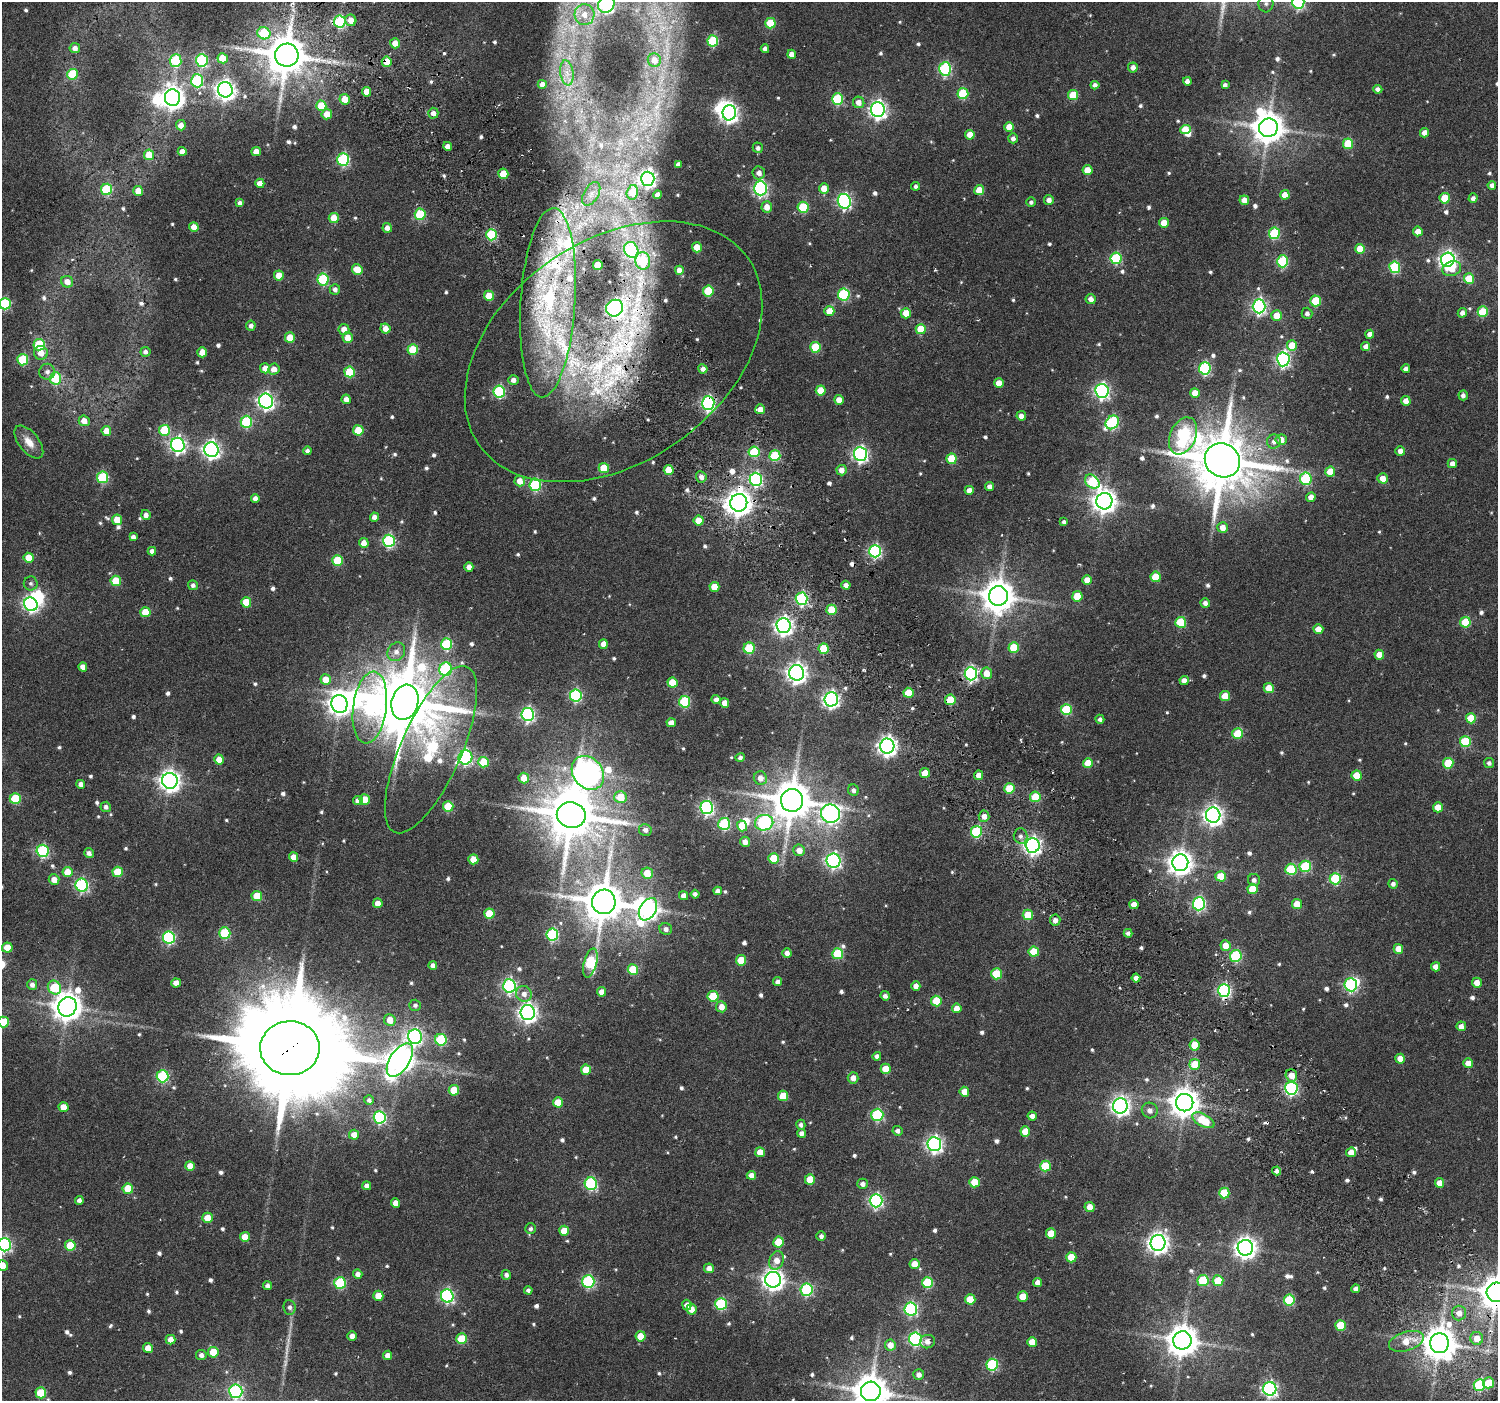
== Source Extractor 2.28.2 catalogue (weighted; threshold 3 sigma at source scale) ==
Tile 6 of 4 x 4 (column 2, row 2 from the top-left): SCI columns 1525-3020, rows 2959-4357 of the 6050 x 5983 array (HDU 1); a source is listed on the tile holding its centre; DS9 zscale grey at full resolution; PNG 1500 x 1403 px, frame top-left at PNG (2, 2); each listed source drawn as its Kron ellipse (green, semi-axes under 4 px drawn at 4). Shown black and unused: <1% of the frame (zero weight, under 4 of 7 exposures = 2% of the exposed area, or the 3 px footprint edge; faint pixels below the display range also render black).
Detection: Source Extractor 2.28.2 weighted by HDU 2 'WHT'; one run over the whole footprint, this tile lists its part. Background 0.0503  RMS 0.005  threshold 0.0204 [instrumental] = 3 sigma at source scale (4.09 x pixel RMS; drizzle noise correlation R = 1.36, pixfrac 0.8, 0.0396/0.0396 arcsec/px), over >= 5 px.
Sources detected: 768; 7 too faint to see at this stretch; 9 inside a brighter object's white glare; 7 cosmic-ray / hot-pixel residue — neither listed nor drawn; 7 inside a brighter listed object's ellipse — not listed separately; of the other 738, all 500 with FLUX_AUTO >= 1.5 (the completeness limit of this list) listed and drawn (238 fainter detections not listed), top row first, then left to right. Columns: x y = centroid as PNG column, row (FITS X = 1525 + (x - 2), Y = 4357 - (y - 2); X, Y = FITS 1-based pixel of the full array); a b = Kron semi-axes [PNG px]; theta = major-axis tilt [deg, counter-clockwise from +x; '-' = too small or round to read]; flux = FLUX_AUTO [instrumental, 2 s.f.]
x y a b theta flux
1298 2 6 6 - 73
1266 3 9 7 87 2
606 4 9 7 54 87
584 15 10 10 - 5.6
351 20 5 5 - 4.6
340 22 6 6 - 55
770 23 5 5 - 18
264 33 7 6 - 24
713 41 5 5 - 34
395 43 5 5 - 4.5
75 48 5 5 - 2.7
765 49 4 4 - 1.9
792 54 4 4 - 4.3
287 55 12 11 - 1900
223 58 5 5 - 13
202 60 6 6 - 60
654 60 7 6 - 4.7
176 61 6 6 - 31
387 62 5 5 - 11
1133 67 5 5 - 2.9
945 69 6 6 - 64
567 73 12 6 -82 3.3
72 74 5 5 - 21
197 81 6 6 - 55
1187 81 4 4 - 2.4
542 84 4 4 - 3.6
1095 85 4 4 - 2.1
1225 85 4 4 - 1.7
1378 89 5 4 - 1.9
225 90 8 7 - 290
367 92 5 4 - 6.2
963 94 5 5 - 27
1073 95 5 5 - 16
172 98 8 7 - 420
345 99 5 5 - 7.3
838 99 6 5 - 33
859 102 6 5 - 3.8
321 106 5 5 - 16
878 110 7 7 - 200
433 113 5 5 - 2.8
729 113 7 6 - 220
327 114 5 5 - 6.2
181 125 5 5 - 4.2
1009 127 5 5 - 7.1
1268 128 9 9 - 960
1185 130 5 4 - 10
1425 133 4 4 - 3.9
970 135 5 4 - 6.5
1013 138 5 4 - 2.1
1348 144 5 5 - 20
448 146 4 4 - 2.9
758 148 5 5 - 1.8
182 151 4 4 - 4
256 151 5 4 - 4.9
149 155 5 5 - 12
343 159 6 6 - 59
678 164 4 4 - 2
1087 170 5 5 - 10
759 173 6 6 - 2.8
503 174 5 5 - 11
648 179 7 6 - 190
260 183 4 4 - 4.6
1492 185 4 4 - 2.3
916 186 4 4 - 1.5
760 188 7 6 - 110
824 188 5 5 - 6.1
106 189 6 5 - 28
979 190 5 5 - 8.8
138 191 5 5 - 6.4
632 192 7 5 75 14
591 194 13 7 61 2.9
658 195 4 4 - 3.3
1285 195 5 4 - 5.8
1445 198 5 5 - 17
1473 198 5 4 - 2
1049 200 5 4 - 3.2
1244 200 5 4 - 5.2
844 201 7 6 - 110
1031 202 5 4 - 1.5
240 203 4 4 - 1.6
767 207 5 5 - 4.9
803 207 5 5 - 26
420 214 5 5 - 32
334 218 5 5 - 9.1
1164 223 5 5 - 7.9
194 227 5 4 - 5.2
387 228 5 4 - 3.1
1418 231 5 5 - 6.3
1274 233 6 5 - 36
491 235 5 5 - 36
697 247 5 5 - 9.7
1360 249 5 5 - 10
631 250 8 7 - 46
1116 258 6 5 - 38
1448 260 7 7 - 200
643 261 8 7 - 20
1283 261 6 5 - 39
598 265 5 5 - 13
1395 267 6 5 - 39
1452 269 9 7 19 6.1
357 270 5 5 - 8.8
679 270 4 4 - 4
279 275 5 5 - 7.7
323 279 6 5 - 43
1469 279 5 5 - 15
67 282 6 5 - 4.7
335 289 5 5 - 2
708 291 5 5 - 24
844 295 6 6 - 50
489 296 5 5 - 11
1091 299 5 5 - 2.9
1316 301 5 5 - 21
548 303 95 27 86 130
5 304 6 5 - 39
1259 306 7 6 - 130
615 308 9 8 - 170
829 311 5 5 - 8.3
1483 312 5 5 - 22
906 313 5 5 - 6
1307 313 6 5 - 1.9
1462 313 5 4 - 2.4
1277 315 5 5 - 7.8
251 326 5 5 - 2.1
344 329 5 5 - 4.7
386 329 5 5 - 5
921 329 5 5 - 14
1370 334 4 4 - 3
290 337 5 5 - 9.8
348 338 5 5 - 6.3
39 345 6 6 - 24
1292 346 5 5 - 12
1366 346 4 4 - 2.9
815 347 5 5 - 22
413 350 5 5 - 21
145 352 5 5 - 1.8
202 352 5 5 - 6.5
614 352 164 111 35 240
41 353 7 7 - 4.9
1283 359 7 6 - 120
23 360 5 5 - 33
265 368 5 5 - 4.4
1205 368 6 6 - 64
274 369 6 5 - 4
703 369 4 4 - 2.8
1406 369 4 4 - 2.2
47 372 8 8 - 2.4
349 372 5 5 - 23
55 378 6 6 - 30
513 380 5 5 - 2.6
999 383 5 4 - 7
821 390 5 5 - 12
1102 391 7 6 - 140
499 392 6 5 - 53
1195 393 5 4 - 6
1463 395 5 4 - 2
346 399 4 4 - 3.5
839 400 5 4 - 4.7
266 401 7 7 - 170
1406 401 5 4 - 4
708 403 7 6 - 110
760 409 5 5 - 4.5
1021 416 4 4 - 3.2
84 421 5 5 - 4.8
246 422 6 5 - 40
1112 422 7 6 - 56
164 430 5 5 - 26
358 430 5 5 - 15
106 431 5 5 - 7.2
1183 436 19 13 66 84
1281 440 5 5 - 4.1
29 442 19 10 -51 6.3
1274 442 7 6 - 2
178 445 7 7 - 150
211 450 7 7 - 200
307 451 4 4 - 1.8
1400 451 5 5 - 3.1
754 452 5 5 - 25
860 454 7 6 - 130
775 456 5 5 - 33
951 459 5 5 - 16
1222 460 18 16 -34 3600
1452 464 4 4 - 3.1
604 468 5 5 - 16
669 470 5 5 - 9.3
842 470 5 5 - 3.9
1330 472 5 5 - 8.8
103 477 6 5 - 40
701 477 6 5 - 2.6
1383 478 5 5 - 5.9
756 479 6 6 - 91
1306 479 6 5 - 40
520 481 5 5 - 4.8
1092 482 8 6 -40 37
535 485 6 6 - 53
990 486 4 4 - 2.7
969 490 4 4 - 4
1311 497 5 4 - 4.7
255 498 4 4 - 2.4
1104 501 8 8 - 460
739 503 9 8 - 590
146 515 5 5 - 2.6
375 517 4 4 - 3.4
117 520 5 5 - 11
699 521 5 5 - 8.6
1064 522 4 4 - 1.6
1222 527 5 5 - 4.8
133 537 4 4 - 2
389 541 6 6 - 68
364 543 5 5 - 5
152 551 4 4 - 2.5
875 551 6 6 - 85
29 558 5 5 - 10
337 560 5 5 - 20
469 567 4 4 - 3.9
1156 577 5 5 - 16
1087 580 5 5 - 7.3
116 581 5 5 - 17
31 583 7 7 - 1.5
193 585 5 5 - 1.8
846 585 4 4 - 2.8
714 587 5 5 - 10
998 596 10 9 - 1100
1077 596 5 5 - 14
802 599 6 6 - 66
246 602 5 5 - 12
1205 603 5 4 - 2.2
31 604 7 6 - 120
832 610 5 5 - 15
145 612 5 5 - 12
1181 622 5 5 - 26
1465 622 5 5 - 21
784 626 7 7 - 230
1318 629 5 5 - 7.2
446 644 6 5 - 38
603 644 5 4 - 4.5
749 648 5 5 - 29
1014 648 5 5 - 19
824 649 5 5 - 16
396 652 10 8 55 3.3
1379 655 5 5 - 7.1
83 667 5 4 - 3.5
446 669 7 6 - 44
797 673 8 7 - 280
987 673 6 5 - 6.9
971 674 6 6 - 110
326 680 5 5 - 8.9
1184 680 4 4 - 3.4
672 682 5 5 - 13
1269 688 5 5 - 9.3
908 693 5 5 - 14
576 696 6 6 - 63
1225 696 5 5 - 11
831 699 7 7 - 150
716 700 4 4 - 2.8
950 700 5 5 - 16
405 702 18 13 75 4300
685 702 5 5 - 38
725 703 5 4 - 4.7
339 704 9 8 - 380
370 708 36 16 82 69
1066 710 5 5 - 28
528 714 6 6 - 100
1471 718 5 5 - 14
1100 719 4 4 - 1.9
671 723 5 4 - 3.7
1238 734 5 5 - 20
1465 742 5 5 - 29
887 746 7 7 - 250
431 750 90 30 66 110
465 757 7 6 - 97
740 757 5 4 - 1.7
219 760 5 5 - 6.5
484 762 5 5 - 19
1088 763 5 5 - 9.4
1448 763 5 5 - 20
1489 763 5 5 - 1.6
588 773 18 14 -51 470
925 773 5 5 - 7.4
979 775 5 4 - 5
1357 775 5 5 - 13
524 778 5 5 - 6.2
760 778 7 6 - 4.2
170 781 8 7 - 340
81 784 4 4 - 2.5
1009 788 5 5 - 17
853 790 5 5 - 1.8
620 797 6 6 - 13
1035 797 5 5 - 18
15 798 5 5 - 27
365 800 5 5 - 11
792 800 11 11 - 1700
358 801 5 5 - 3.2
448 806 5 5 - 18
106 807 5 5 - 1.8
1438 807 5 5 - 7.7
707 808 6 6 - 110
831 814 9 9 - 190
571 815 14 12 -10 2400
1213 815 7 7 - 280
984 816 5 5 - 3.4
764 823 9 8 - 80
724 824 6 6 - 45
742 826 5 5 - 12
645 830 6 6 - 2
976 832 6 5 - 38
1020 836 7 7 - 2.1
745 842 5 5 - 3.6
1033 845 7 7 - 200
799 850 6 6 - 4.4
43 851 6 6 - 67
89 853 5 4 - 2.3
293 857 5 4 - 4.7
774 858 5 5 - 15
473 859 5 5 - 8.7
833 861 7 7 - 130
1180 863 8 8 - 490
1305 866 5 5 - 35
1291 869 5 5 - 27
68 872 5 5 - 9.1
118 872 5 5 - 18
647 873 6 5 - 9.3
1221 876 5 5 - 12
1335 879 6 5 - 33
54 880 5 5 - 4.3
1254 880 6 6 - 1.9
1393 884 4 4 - 1.9
82 885 6 6 - 81
1253 889 5 5 - 14
718 891 4 4 - 2.5
695 894 4 4 - 1.7
684 895 5 4 - 2.8
257 896 5 5 - 13
604 902 12 11 - 1900
378 903 5 4 - 4.4
1134 904 4 4 - 4.5
1199 904 6 6 - 85
1297 904 5 5 - 11
648 909 12 8 59 220
489 914 5 5 - 15
1028 915 5 5 - 13
1055 920 5 5 - 3
666 929 6 6 - 2.2
225 933 5 5 - 34
1128 933 4 4 - 1.8
552 935 6 6 - 59
169 938 6 6 - 69
1225 945 5 5 - 7.1
7 948 5 5 - 8.9
1398 949 5 5 - 6.2
1034 952 5 5 - 17
787 953 4 4 - 2.8
838 954 5 5 - 26
1236 956 6 5 - 49
741 960 5 5 - 14
590 963 15 6 76 41
433 965 4 4 - 2.6
1436 967 4 4 - 4.2
633 969 5 5 - 18
996 974 5 5 - 19
1136 978 4 4 - 3.2
778 982 4 4 - 2.6
176 983 5 4 - 4.6
1477 983 5 5 - 4.5
32 985 5 5 - 2.3
1351 985 6 6 - 79
509 986 7 6 - 100
916 986 5 4 - 3.5
54 988 7 6 - 26
1224 990 6 6 - 110
601 992 5 4 - 3.9
524 994 8 7 - 3.3
713 996 5 5 - 22
885 996 5 4 - 1.9
936 1001 5 5 - 18
415 1005 5 5 - 1.6
67 1007 10 9 - 740
721 1007 5 5 - 5.3
957 1008 5 4 - 5.8
528 1012 7 7 - 240
390 1020 6 5 - 7.3
3 1022 5 5 - 19
1461 1026 5 4 - 2.9
415 1037 7 7 - 130
441 1040 6 6 - 36
1195 1045 5 5 - 11
290 1048 30 27 1 14000
877 1056 4 4 - 1.8
1400 1059 5 5 - 6
400 1060 19 10 57 650
1468 1063 5 5 - 5.6
1195 1064 5 5 - 13
886 1069 5 5 - 10
586 1070 5 5 - 11
1291 1075 6 5 - 6.1
163 1076 6 6 - 54
853 1078 5 5 - 3.6
1291 1088 6 6 - 99
454 1090 5 5 - 14
964 1092 5 5 - 6.8
783 1096 5 5 - 14
369 1100 5 5 - 1.6
558 1102 5 5 - 11
1185 1103 9 8 - 730
1120 1106 7 7 - 240
63 1107 5 5 - 7
1150 1110 8 7 - 2.7
877 1115 6 6 - 51
1032 1116 4 4 - 2.6
380 1117 6 6 - 72
1203 1120 12 6 -29 21
801 1125 5 4 - 1.6
898 1131 5 4 - 2
1025 1131 5 5 - 10
801 1133 4 4 - 2.6
354 1135 5 5 - 4.4
934 1144 7 7 - 170
760 1152 5 5 - 6.8
1351 1152 5 4 - 6
190 1166 5 4 - 5.6
1045 1166 5 5 - 20
1277 1171 4 4 - 1.8
751 1175 4 4 - 4
810 1180 5 5 - 12
974 1182 5 5 - 9.9
1439 1183 5 4 - 5.5
591 1184 6 6 - 63
862 1184 5 5 - 2.1
367 1186 4 4 - 2.6
128 1189 5 5 - 15
1224 1193 5 5 - 21
79 1200 4 4 - 2
876 1201 7 6 - 110
395 1203 5 4 - 4.4
1089 1207 5 5 - 5.4
208 1218 5 5 - 8.5
530 1229 5 5 - 1.5
564 1231 5 5 - 10
1051 1233 5 5 - 10
821 1236 5 4 - 1.8
245 1237 5 5 - 7.9
778 1242 5 5 - 13
1158 1243 8 7 - 300
4 1245 6 6 - 100
70 1245 5 5 - 15
1245 1248 8 7 - 340
1071 1257 5 5 - 13
777 1260 9 7 70 4.9
915 1264 5 5 - 7.7
3 1265 5 5 - 4.2
709 1268 5 5 - 3.5
358 1274 5 4 - 2.8
506 1275 5 4 - 1.8
773 1280 8 7 - 330
1203 1280 5 5 - 28
588 1281 6 6 - 68
1218 1281 5 5 - 15
1037 1282 4 4 - 3.8
340 1283 6 5 - 39
927 1283 5 5 - 33
268 1286 4 4 - 2.3
1356 1289 4 4 - 2.3
528 1290 4 4 - 1.6
807 1290 6 6 - 59
1496 1292 10 9 - 1100
378 1296 5 5 - 8.3
447 1296 6 6 - 94
1023 1296 5 5 - 8.6
970 1299 5 5 - 13
1289 1300 5 5 - 31
721 1304 6 6 - 49
687 1305 5 4 - 3.5
290 1307 7 6 - 1.8
691 1309 5 5 - 5.2
911 1309 6 6 - 82
1459 1313 7 7 - 4.7
1340 1325 5 5 - 15
352 1336 5 4 - 3.7
641 1336 5 5 - 10
1477 1338 6 6 - 6.9
462 1339 5 5 - 21
915 1339 6 6 - 90
171 1340 5 5 - 4.8
1182 1340 9 9 - 920
1406 1341 18 9 17 9.7
927 1342 7 6 - 2.9
1032 1342 5 5 - 8.5
1439 1343 10 9 - 1100
890 1345 5 5 - 5.4
148 1348 5 4 - 5.5
213 1352 5 5 - 12
201 1355 5 5 - 2.1
388 1355 4 4 - 3.4
992 1365 6 6 - 50
919 1374 5 5 - 2.8
1488 1383 5 5 - 14
1479 1385 6 5 - 41
1270 1389 7 6 - 140
236 1391 7 6 - 98
871 1391 10 9 - 1300
41 1393 5 5 - 21
Overlapping masked pixels (flux is a lower limit): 13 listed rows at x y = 340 22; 387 62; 548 303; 614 352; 708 403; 754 452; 756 479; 739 503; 950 700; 1224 990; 290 1048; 1496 1292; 1477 1338
Isophote crosses this tile's border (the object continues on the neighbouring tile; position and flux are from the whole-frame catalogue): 11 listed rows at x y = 1298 2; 1266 3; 606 4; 5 304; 3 1022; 4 1245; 3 1265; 1496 1292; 236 1391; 871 1391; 41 1393